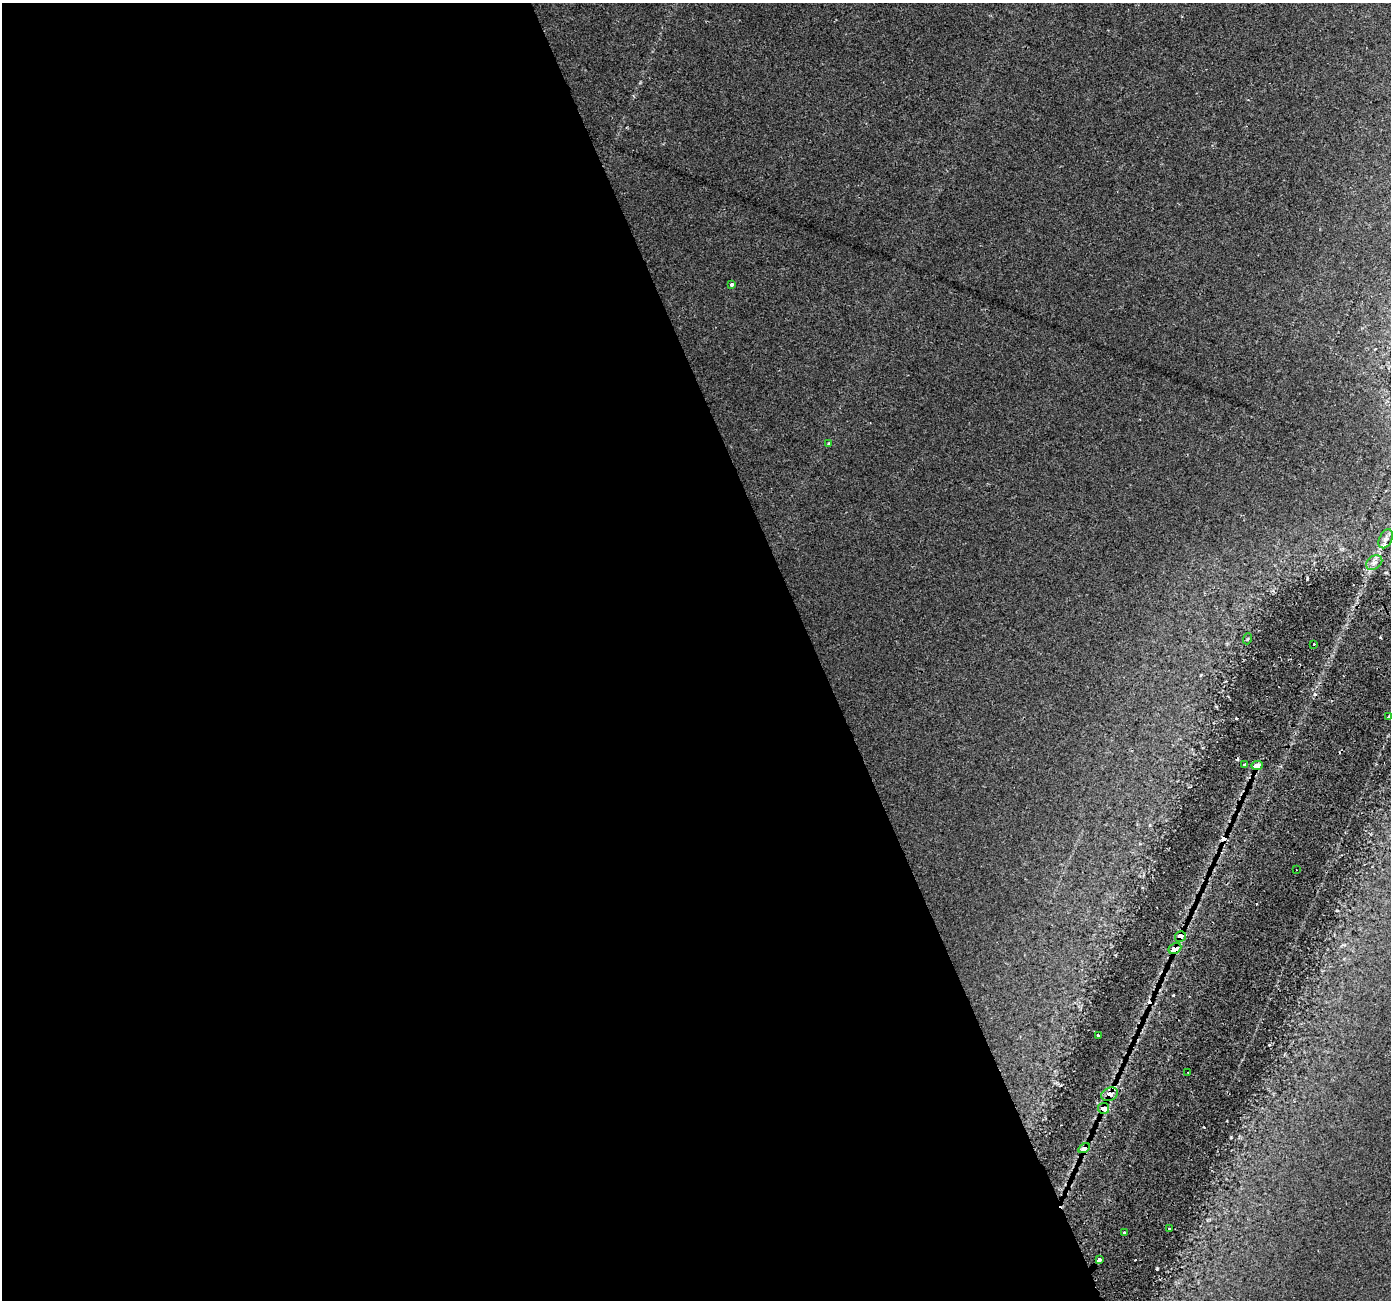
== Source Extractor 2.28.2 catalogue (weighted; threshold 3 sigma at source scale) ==
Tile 9 of 4 x 4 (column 1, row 3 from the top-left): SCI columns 1-1389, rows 1377-2674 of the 5558 x 5405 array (HDU 1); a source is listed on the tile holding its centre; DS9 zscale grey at full resolution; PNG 1393 x 1302 px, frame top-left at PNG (2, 3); each listed source drawn as its Kron ellipse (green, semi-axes under 4 px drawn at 4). Shown black and unused: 59% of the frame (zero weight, under 2 of 3 exposures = <1% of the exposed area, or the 3 px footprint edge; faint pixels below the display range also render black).
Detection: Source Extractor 2.28.2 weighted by HDU 2 'WHT'; one run over the whole footprint, this tile lists its part. Background 0.0289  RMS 0.0048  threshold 0.0215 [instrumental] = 3 sigma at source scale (4.5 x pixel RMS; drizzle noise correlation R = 1.50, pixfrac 1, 0.0396/0.0396 arcsec/px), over >= 5 px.
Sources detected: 26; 5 cosmic-ray / hot-pixel residue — neither listed nor drawn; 1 inside a brighter listed object's ellipse — not listed separately; the other 20 listed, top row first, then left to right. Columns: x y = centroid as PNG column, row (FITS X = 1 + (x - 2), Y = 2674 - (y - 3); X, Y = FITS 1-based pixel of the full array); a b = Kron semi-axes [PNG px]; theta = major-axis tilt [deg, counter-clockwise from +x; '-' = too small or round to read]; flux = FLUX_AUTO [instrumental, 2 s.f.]
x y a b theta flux
732 284 3 3 - 1.4
829 444 4 4 - 0.63
1386 539 10 6 64 2
1374 563 9 6 37 2.1
1247 639 5 3 - 0.47
1314 644 3 3 - 1.2
1389 716 3 2 - 0.57
1245 765 4 3 - 1.7
1257 765 6 4 4 4.6
1296 870 2 2 - 0.46
1180 937 6 5 - 7
1175 948 7 5 28 8.6
1098 1035 3 2 - 0.45
1188 1073 2 2 - 0.44
1110 1094 8 6 25 6.1
1103 1108 5 5 - 6.1
1084 1148 6 3 29 5.9
1169 1229 3 2 - 0.51
1124 1233 3 3 - 0.94
1099 1260 4 4 - 3.6
Overlapping masked pixels (flux is a lower limit): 7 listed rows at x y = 1257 765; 1180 937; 1175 948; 1110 1094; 1103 1108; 1084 1148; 1099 1260